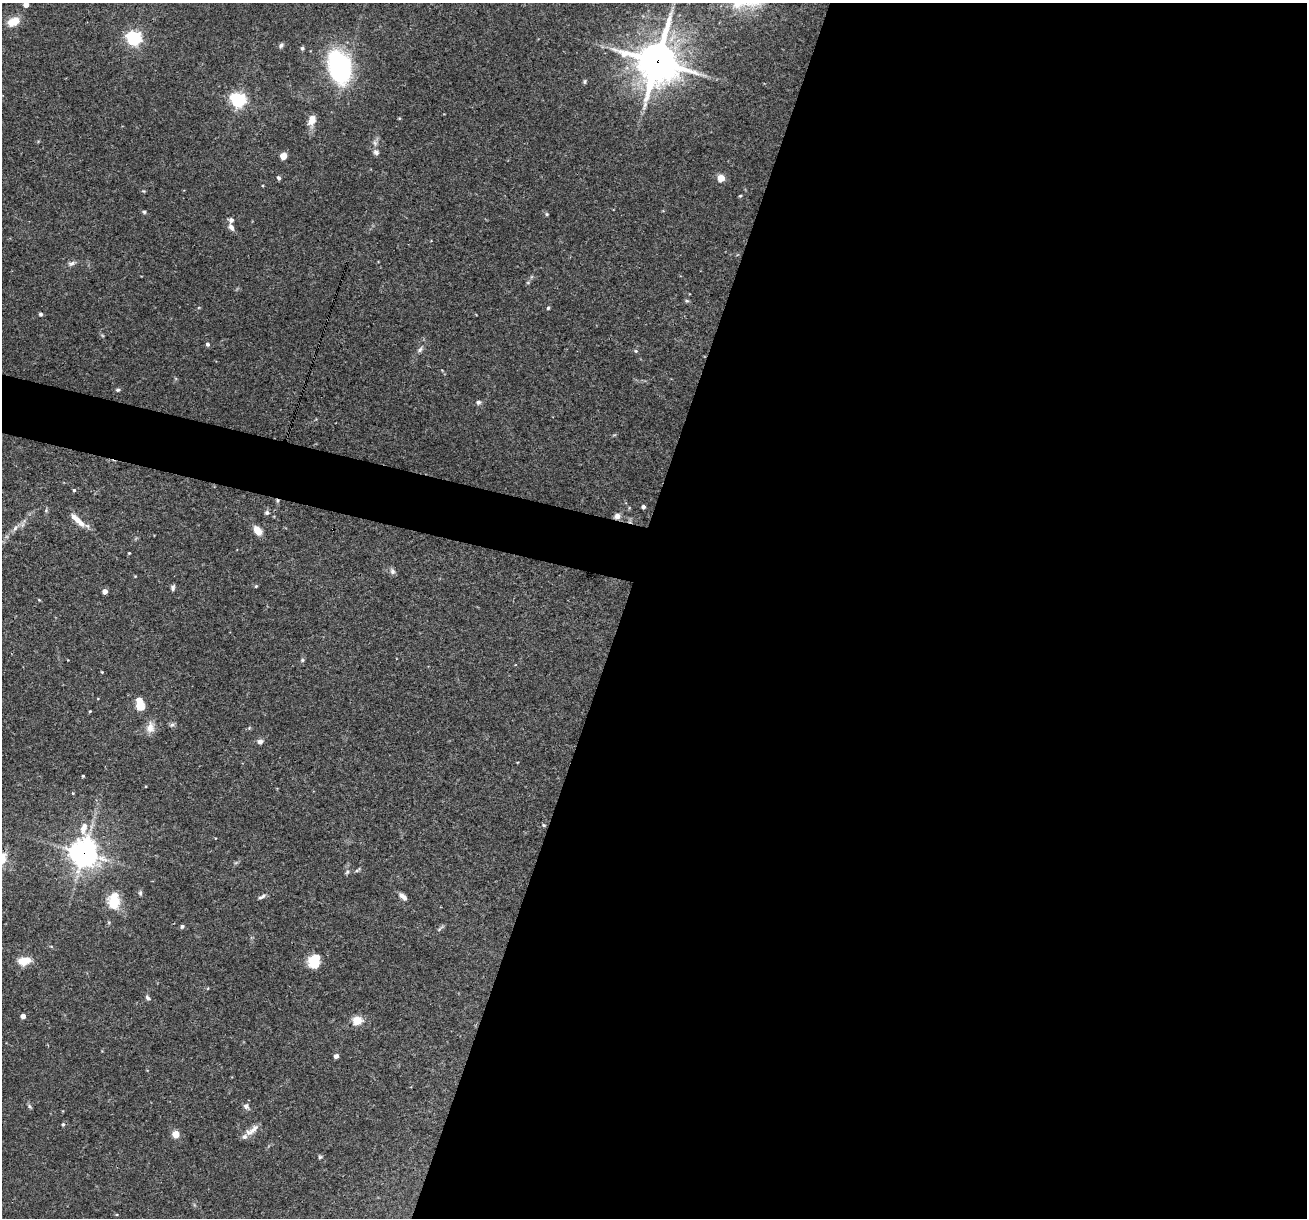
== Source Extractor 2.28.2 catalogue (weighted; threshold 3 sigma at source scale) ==
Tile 12 of 4 x 4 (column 4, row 3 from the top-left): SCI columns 3916-5220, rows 1467-2682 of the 5220 x 5238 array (HDU 1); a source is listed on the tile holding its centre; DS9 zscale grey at full resolution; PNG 1309 x 1220 px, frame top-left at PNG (2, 3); no overlay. Shown black and unused: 55% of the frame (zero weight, under 3 of 4 exposures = <1% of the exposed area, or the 3 px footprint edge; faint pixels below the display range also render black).
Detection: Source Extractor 2.28.2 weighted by HDU 2 'WHT'; one run over the whole footprint, this tile lists its part. Background 0.0759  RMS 0.0036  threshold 0.016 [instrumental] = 3 sigma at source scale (4.5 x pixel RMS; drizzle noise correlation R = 1.50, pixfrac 1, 0.05/0.05 arcsec/px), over >= 5 px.
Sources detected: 79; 1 cosmic-ray / hot-pixel residue — not listed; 3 inside a brighter listed object's ellipse — not listed separately; the other 75 listed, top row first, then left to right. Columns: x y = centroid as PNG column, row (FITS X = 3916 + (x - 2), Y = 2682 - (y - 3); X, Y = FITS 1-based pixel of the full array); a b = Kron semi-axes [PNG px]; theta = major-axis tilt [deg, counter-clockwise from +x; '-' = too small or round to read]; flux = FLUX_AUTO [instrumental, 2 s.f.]
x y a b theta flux
737 4 16 12 43 5.2
26 5 4 4 - 3.1
13 21 15 10 25 4.6
134 38 6 6 - 92
281 45 7 5 53 0.79
302 48 5 5 - 0.61
657 61 16 15 - 860
339 67 38 23 -74 43
584 81 5 4 - 0.53
238 100 6 6 - 99
312 120 13 8 74 3.7
375 143 8 6 -86 1.2
376 152 8 7 - 1.1
283 156 5 4 - 7.9
279 178 5 4 - 0.84
721 178 5 5 - 8.5
740 196 4 4 - 0.36
144 212 5 4 - 0.5
547 214 5 4 - 0.42
231 227 11 6 -63 1.6
72 263 11 6 20 1.2
528 283 6 4 0 0.38
687 301 6 5 - 0.52
548 308 4 4 - 0.43
40 314 5 4 - 0.67
207 344 5 5 - 0.8
420 349 9 5 52 0.99
636 351 5 5 - 0.45
118 390 6 4 -10 0.57
478 402 7 6 - 0.87
74 490 4 4 - 0.5
643 507 4 4 - 0.75
46 510 6 4 73 0.5
617 516 9 8 - 1.5
77 520 22 6 -42 4.4
15 528 10 5 60 1.2
257 530 9 6 -52 5.1
129 553 3 3 - 0.34
392 571 9 7 -66 1.1
135 576 4 3 - 0.26
256 586 5 4 - 0.4
173 587 6 4 83 0.9
105 591 4 4 - 2.5
39 600 4 3 - 0.31
302 660 5 5 - 0.53
102 672 4 3 - 0.28
141 707 9 8 - 4.1
90 711 3 3 - 0.32
172 725 7 5 21 0.75
150 728 15 11 79 3.1
249 728 6 4 47 0.42
260 742 7 6 - 1.4
83 776 3 3 - 0.38
73 793 5 4 - 0.33
544 825 5 4 - 0.46
84 853 11 9 -84 390
357 870 10 3 40 0.57
347 872 6 5 - 0.62
140 893 7 4 89 0.65
403 896 12 6 -42 1.7
262 897 11 4 26 0.96
114 901 18 12 90 9.9
182 926 5 5 - 0.71
24 961 12 8 9 6.3
314 961 15 12 65 7.6
148 998 8 5 -51 0.86
23 1016 4 4 - 2.3
357 1020 11 9 18 4.6
336 1056 4 4 - 1.8
30 1106 7 4 -50 0.6
246 1106 9 7 -48 1.2
63 1124 5 4 - 0.54
252 1130 22 8 36 2.9
176 1134 5 5 - 9.2
320 1157 5 5 - 0.51
Overlapping masked pixels (flux is a lower limit): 3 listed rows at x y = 657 61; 617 516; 84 853
Isophote crosses this tile's border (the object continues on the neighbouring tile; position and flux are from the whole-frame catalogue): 2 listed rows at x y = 737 4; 26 5